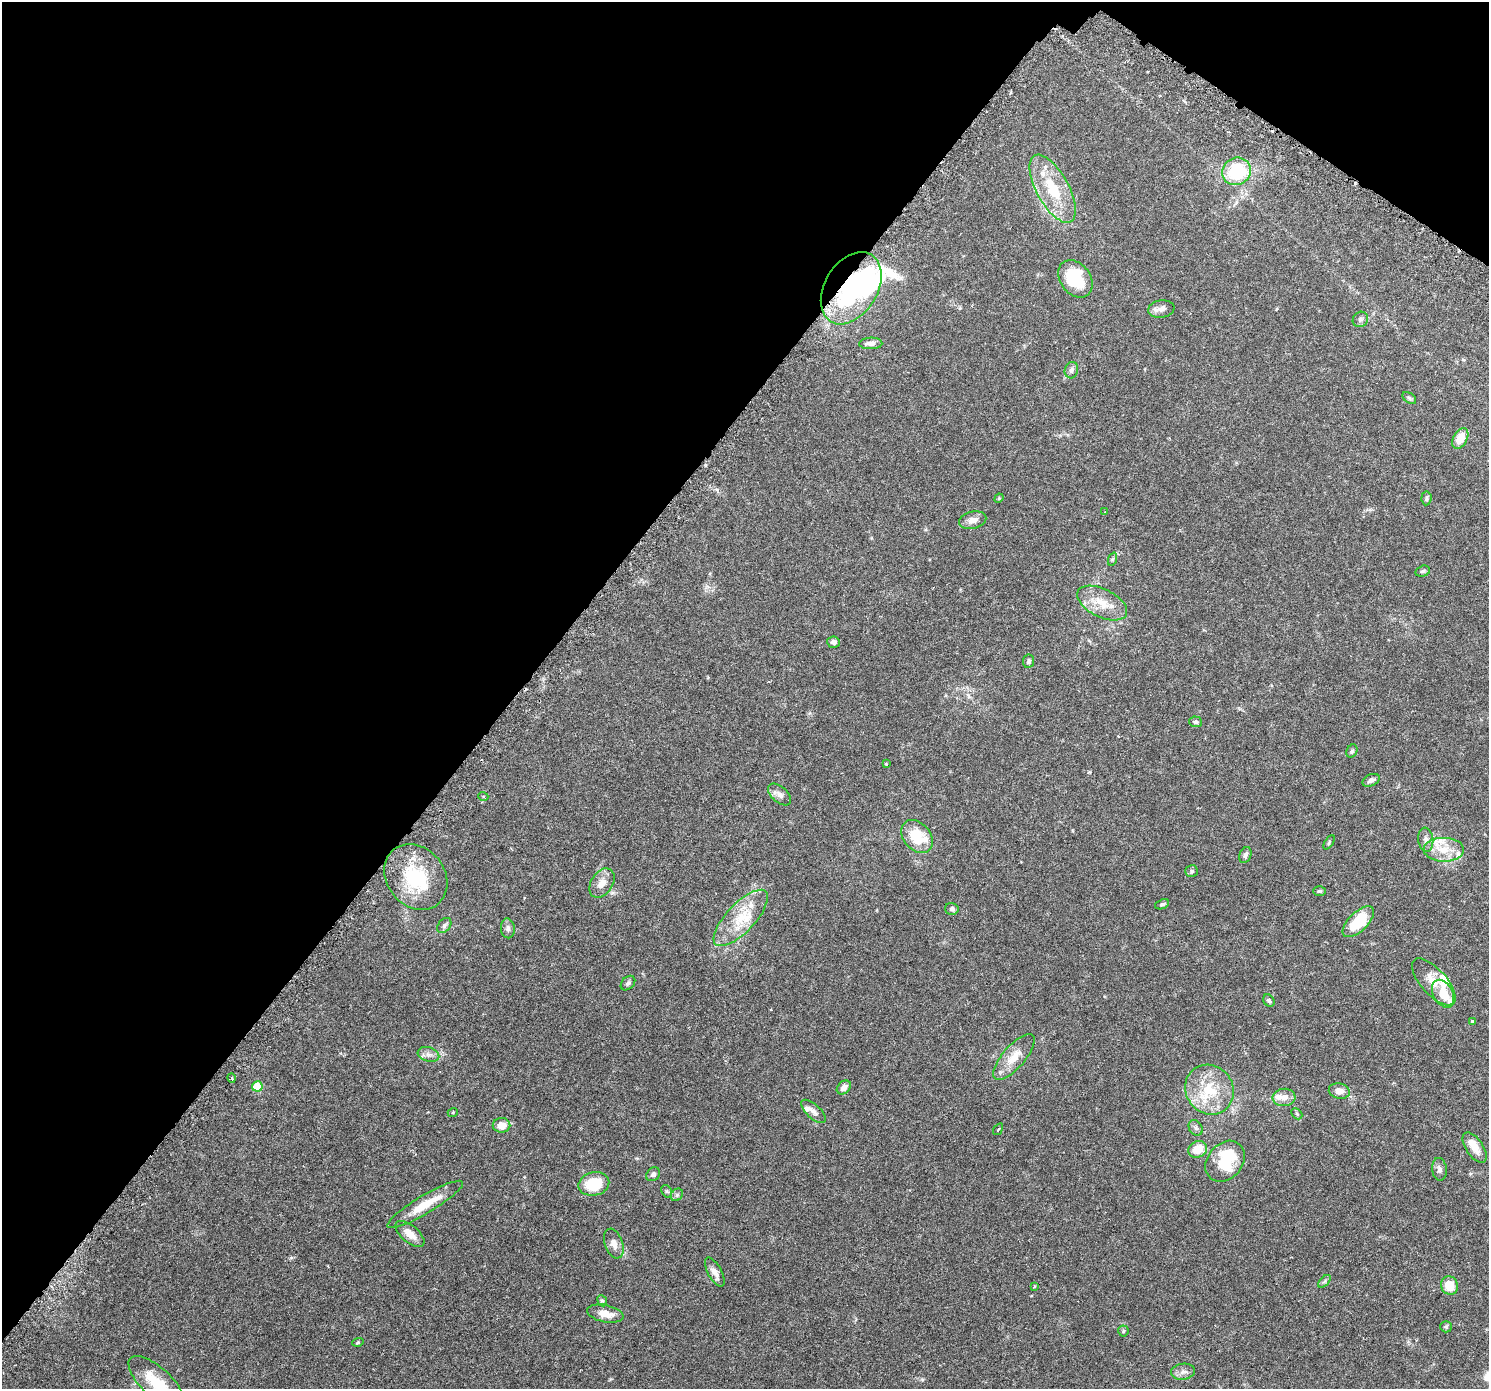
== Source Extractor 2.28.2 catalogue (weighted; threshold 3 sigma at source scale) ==
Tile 2 of 4 x 4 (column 2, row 1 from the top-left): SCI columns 1541-3027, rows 4416-5802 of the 6063 x 6119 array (HDU 1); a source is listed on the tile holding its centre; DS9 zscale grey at full resolution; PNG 1491 x 1391 px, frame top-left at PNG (2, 2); each listed source drawn as its Kron ellipse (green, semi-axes under 4 px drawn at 4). Shown black and unused: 37% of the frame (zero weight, under 3 of 6 exposures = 4% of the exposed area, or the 3 px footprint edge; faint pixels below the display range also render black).
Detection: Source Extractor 2.28.2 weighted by HDU 2 'WHT'; one run over the whole footprint, this tile lists its part. Background 0.0539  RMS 0.0027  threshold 0.0108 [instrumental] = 3 sigma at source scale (4.09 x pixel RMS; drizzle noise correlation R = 1.36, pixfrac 0.8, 0.0396/0.0396 arcsec/px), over >= 5 px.
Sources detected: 100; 5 inside a brighter object's white glare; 3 cosmic-ray / hot-pixel residue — neither listed nor drawn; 11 inside a brighter listed object's ellipse — not listed separately; the other 81 listed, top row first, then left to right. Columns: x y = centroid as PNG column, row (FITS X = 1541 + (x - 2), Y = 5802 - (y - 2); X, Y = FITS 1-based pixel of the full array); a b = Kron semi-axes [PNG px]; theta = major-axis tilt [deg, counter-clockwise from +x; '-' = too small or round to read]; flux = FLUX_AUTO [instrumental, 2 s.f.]
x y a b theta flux
1237 171 15 13 34 12
1053 189 38 16 -61 9.3
1075 279 20 15 -53 11
851 288 39 26 59 28
1161 309 13 8 10 1.2
1360 319 8 7 - 0.73
871 343 11 5 2 1
1071 370 8 6 74 0.72
1409 398 8 5 -37 0.41
1460 438 11 7 62 3.7
999 498 5 4 - 0.22
1426 498 7 5 85 0.38
1105 512 3 3 - 0.26
973 520 14 8 14 1.6
1113 559 7 4 70 0.38
1423 571 7 5 16 0.42
1102 603 27 14 -26 4.9
834 642 6 5 - 0.86
1029 661 7 5 81 0.55
1196 722 6 5 - 0.48
1352 751 7 5 62 0.5
886 764 3 3 - 0.25
1371 780 9 6 25 0.85
780 795 14 7 -41 1.2
483 796 5 3 - 0.22
917 836 18 13 -51 7.9
1426 840 12 7 -83 1.1
1329 842 8 3 57 0.28
1444 850 20 12 -1 4.1
1245 855 8 5 67 0.67
1191 871 6 6 - 0.46
416 877 35 29 -51 13
602 883 16 10 57 2.2
1319 891 6 4 1 0.36
1162 904 7 4 23 0.41
952 909 6 6 - 0.62
741 918 36 14 47 7
1358 922 20 9 44 9
444 926 8 6 51 0.6
508 928 10 7 -85 0.79
1434 982 29 12 -48 3.8
628 983 8 6 45 0.53
1443 994 15 10 -62 4
1269 1001 6 5 - 0.44
1472 1021 4 3 - 0.46
428 1054 11 7 -17 1.1
1014 1057 29 11 49 3.7
232 1078 5 3 - 0.25
257 1086 5 5 - 6.8
844 1087 8 6 43 1.3
1209 1090 26 23 -54 8.9
1339 1091 10 7 -11 1.7
1284 1097 11 8 4 2
813 1111 15 7 -42 1.1
453 1112 5 3 - 0.19
1297 1114 6 4 -45 0.36
502 1125 9 7 6 2.2
1196 1128 8 6 -53 0.58
998 1129 6 2 56 0.2
1474 1148 17 8 -56 2.5
1198 1149 9 8 - 3.9
1225 1161 22 17 50 6.2
1439 1169 11 7 -83 0.86
653 1174 8 6 46 0.63
594 1184 15 11 14 7.7
667 1191 7 5 -59 0.36
677 1195 7 5 45 0.44
425 1204 43 9 31 5.6
410 1234 17 8 -39 2.5
614 1244 15 9 -71 1.5
715 1272 16 7 -61 1.5
1324 1281 8 4 46 0.43
1034 1286 3 3 - 0.21
1450 1286 9 8 - 4.1
602 1301 6 4 -66 0.33
605 1314 18 8 -11 2.7
1446 1327 6 5 - 0.34
1123 1331 5 5 - 0.33
358 1342 6 4 18 0.25
1183 1372 12 8 8 1.1
156 1383 36 14 -43 7.6
Overlapping masked pixels (flux is a lower limit): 1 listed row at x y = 851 288
Isophote crosses this tile's border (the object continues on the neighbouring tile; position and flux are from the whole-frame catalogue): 1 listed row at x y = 156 1383
Unlisted compact peaks at least as high as the median listed source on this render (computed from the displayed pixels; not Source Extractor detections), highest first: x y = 291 1258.